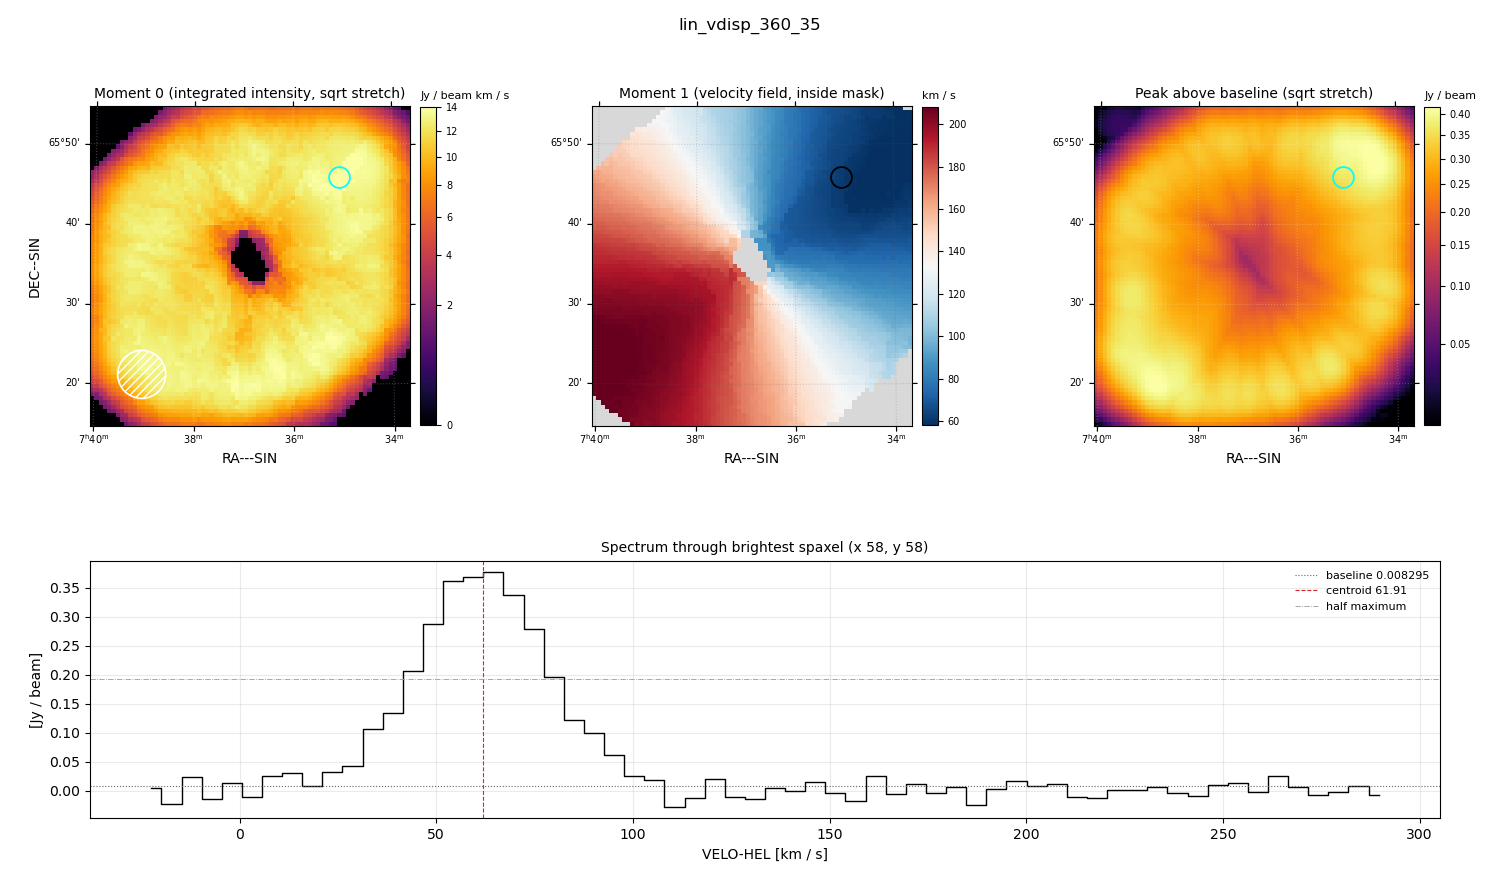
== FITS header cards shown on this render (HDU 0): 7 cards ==
OBJECT  = 'lin_vdisp_360_35'
BUNIT   = 'JY/BEAM '           /
CTYPE1  = 'RA---SIN'           /
CTYPE2  = 'DEC--SIN'           /
CTYPE3  = 'VELO-HEL'           /
NAXIS3  =                   62 / length of data axis 3
CUNIT3  = 'km/s    '           /

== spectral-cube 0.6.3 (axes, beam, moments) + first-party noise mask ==
SpectralCube HDU 0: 62 channels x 75 x 75 spaxels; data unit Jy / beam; figure title: lin_vdisp_360_35
Units: BUNIT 'JY/BEAM' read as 'Jy/beam' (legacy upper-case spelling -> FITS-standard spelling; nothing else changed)
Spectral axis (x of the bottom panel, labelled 'VELO-HEL [km / s]'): -22 .. 290 km / s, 62 channels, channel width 5.12 km / s
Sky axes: RA---SIN/DEC--SIN; field 40' x 40' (32 arcsec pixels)
Beam (drawn as the hatched ellipse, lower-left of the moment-0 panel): BMAJ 360 arcsec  BMIN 360 arcsec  BPA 0 deg
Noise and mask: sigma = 0.019 Jy / beam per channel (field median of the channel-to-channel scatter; agrees with the line-free scatter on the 362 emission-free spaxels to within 6%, no correlation factor applied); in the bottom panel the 50 channels outside the line scatter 0.019 Jy / beam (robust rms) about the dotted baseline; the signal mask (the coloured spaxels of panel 2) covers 93% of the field
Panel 1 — Moment 0 (line voxels x channel width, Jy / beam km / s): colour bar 0 .. 14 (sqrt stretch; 0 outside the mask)
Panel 2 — Moment 1 (intensity-weighted velocity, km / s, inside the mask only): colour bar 58 .. 208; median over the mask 136
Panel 3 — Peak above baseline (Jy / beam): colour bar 0.0242 .. 0.417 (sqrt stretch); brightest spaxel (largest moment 0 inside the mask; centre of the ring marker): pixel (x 58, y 58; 0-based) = FK5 07h35m00s +65d46m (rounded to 10 s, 60 arcsec steps: no finer than the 32 arcsec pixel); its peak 0.368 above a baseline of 0.008295
Panel 4 — spectrum at that spaxel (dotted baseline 0.008295 Jy / beam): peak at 65 km / s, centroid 61.91 km / s (red dashed line; intensity-weighted over the run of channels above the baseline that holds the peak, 21 .. 108 km / s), W50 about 41 km / s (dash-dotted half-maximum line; edge to edge of the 8 channels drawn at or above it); detected line 31 .. 93 km / s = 12 of 62 channels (19%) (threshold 4 sigma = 0.076 Jy / beam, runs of >= 3 channels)